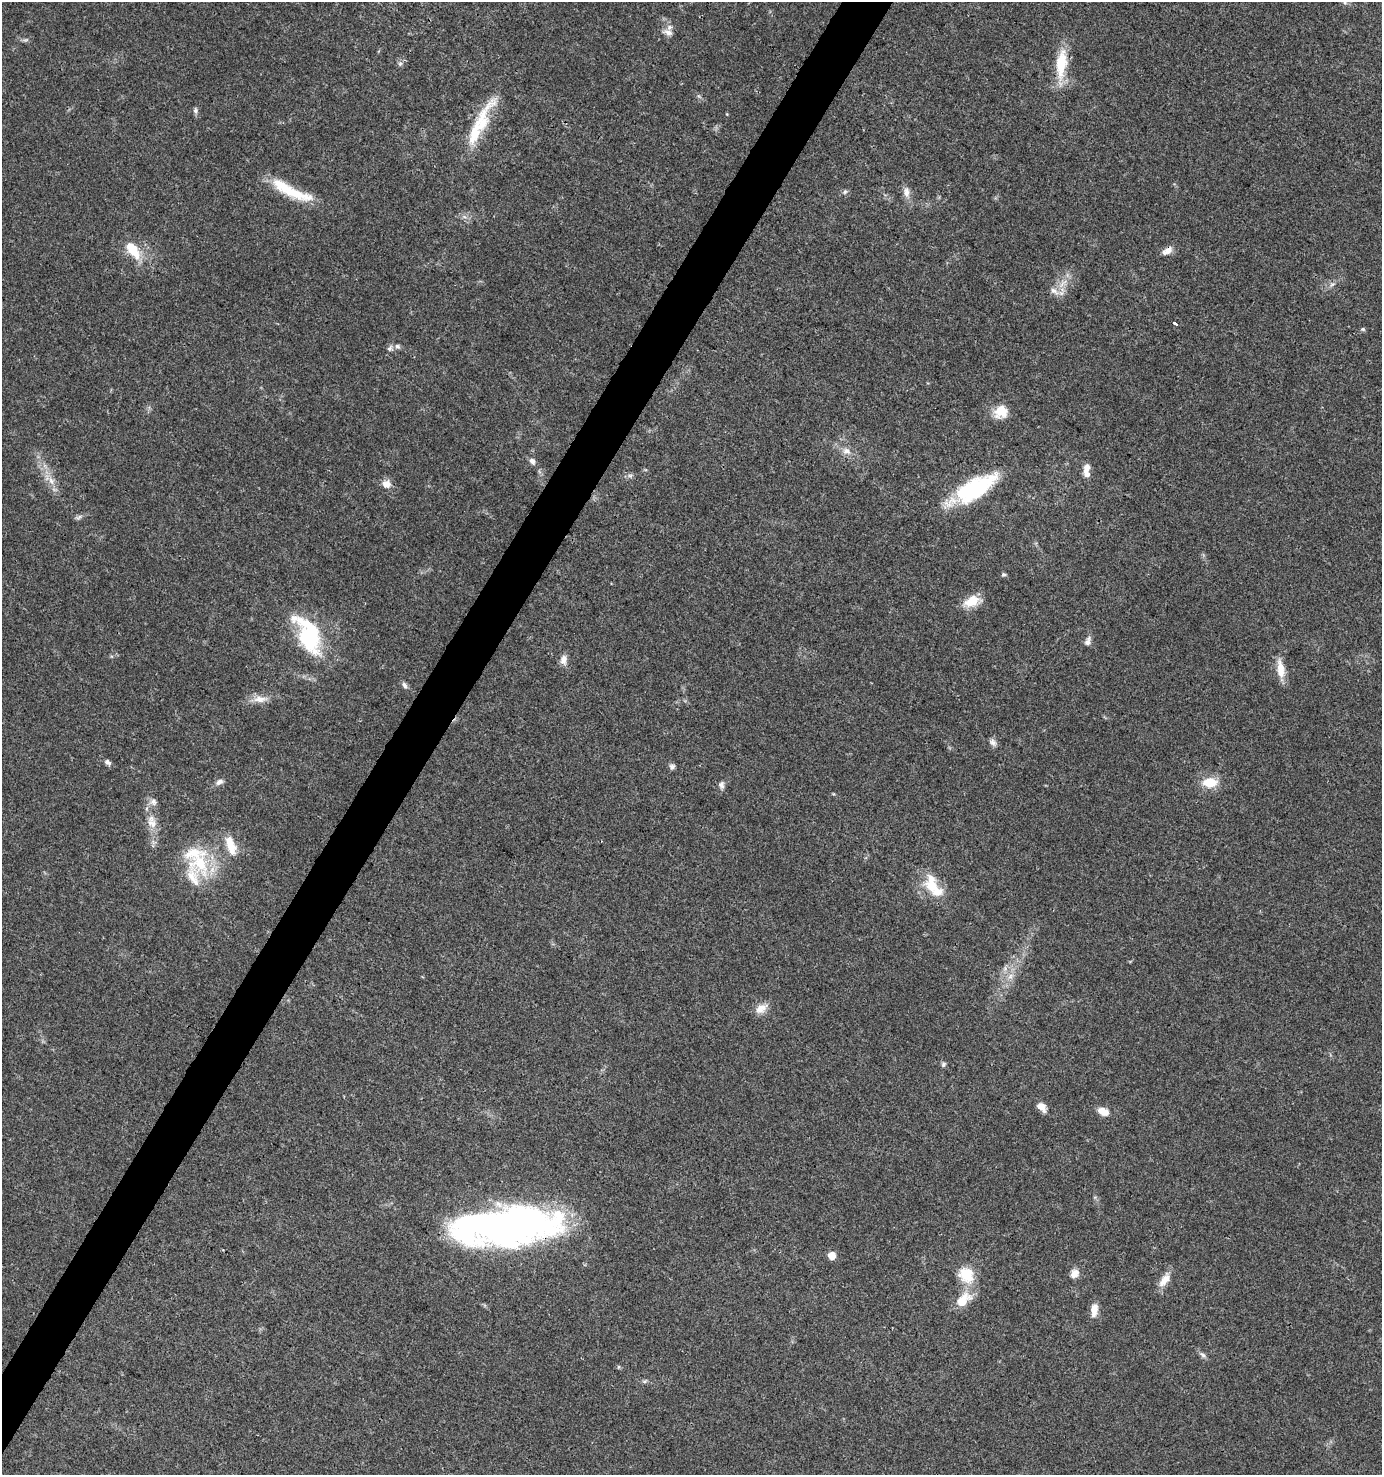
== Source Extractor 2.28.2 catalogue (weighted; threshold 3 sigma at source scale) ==
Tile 7 of 4 x 4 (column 3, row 2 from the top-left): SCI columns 3018-4397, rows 2948-4420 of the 5966 x 5903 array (HDU 1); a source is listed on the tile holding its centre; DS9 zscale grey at full resolution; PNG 1384 x 1477 px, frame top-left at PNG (2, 2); no overlay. Shown black and unused: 3% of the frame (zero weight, under 3 of 4 exposures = <1% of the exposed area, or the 3 px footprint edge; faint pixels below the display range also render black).
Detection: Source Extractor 2.28.2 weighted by HDU 2 'WHT'; one run over the whole footprint, this tile lists its part. Background 0.0416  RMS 0.0036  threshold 0.0164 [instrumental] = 3 sigma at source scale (4.5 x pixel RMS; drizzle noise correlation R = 1.50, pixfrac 1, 0.0396/0.0396 arcsec/px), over >= 5 px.
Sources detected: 67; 1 too faint to see at this stretch — not listed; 7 inside a brighter listed object's ellipse — not listed separately; the other 59 listed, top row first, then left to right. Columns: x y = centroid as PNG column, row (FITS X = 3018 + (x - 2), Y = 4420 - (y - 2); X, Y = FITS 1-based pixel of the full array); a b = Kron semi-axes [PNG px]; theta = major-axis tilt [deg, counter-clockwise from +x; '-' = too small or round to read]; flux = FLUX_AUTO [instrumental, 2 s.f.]
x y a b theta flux
1345 2 6 4 -1 0.71
668 32 11 8 -17 2
1061 63 38 13 84 13
400 64 6 6 - 0.8
195 110 8 6 -81 0.92
474 133 94 12 66 15
291 191 58 12 -26 15
845 192 7 5 67 0.72
906 192 14 8 -86 2.4
133 250 25 12 -53 9.3
1167 251 16 8 31 2.3
1062 284 18 4 50 2.7
1332 284 8 5 44 0.96
1175 323 4 3 - 2.6
1363 329 6 5 - 0.63
397 346 8 6 -30 1.1
390 348 9 6 50 1.2
1001 412 18 16 36 6.1
846 451 13 9 -18 2.7
532 461 8 6 -55 1.5
1086 467 11 7 75 2.5
630 475 7 4 0 0.81
51 481 13 8 -59 2.9
386 484 10 10 - 3
975 489 49 20 32 34
79 517 10 4 35 0.89
1004 574 5 5 - 0.69
972 601 21 12 21 6.6
309 635 47 23 -64 34
1088 641 12 7 71 1.7
563 660 13 8 84 2.4
1281 669 24 9 -84 5.3
404 685 9 6 -57 1.1
260 699 22 9 3 3.9
993 742 11 7 -43 1.5
107 762 8 6 -34 1.2
672 767 8 7 - 1
219 782 11 7 37 1.6
1210 782 13 9 2 9.4
721 785 10 7 -81 1.3
153 802 10 8 -34 1.7
152 823 16 11 -42 4
231 845 26 11 -71 6.5
201 863 41 22 -69 20
931 884 30 18 -83 9.9
1010 976 10 6 46 1.7
761 1008 17 11 34 3.6
943 1065 7 5 48 0.76
1041 1107 11 7 -46 3.4
1103 1111 12 7 -25 4.1
506 1226 108 36 4 190
832 1255 7 6 - 4.2
1074 1273 11 9 64 2.6
966 1275 22 19 -46 9.6
1165 1279 15 11 67 3.8
963 1300 24 13 41 7.8
1094 1310 15 7 82 3.9
1203 1355 9 6 -44 1.1
645 1381 6 4 44 0.61
Overlapping masked pixels (flux is a lower limit): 2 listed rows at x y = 1167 251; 506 1226